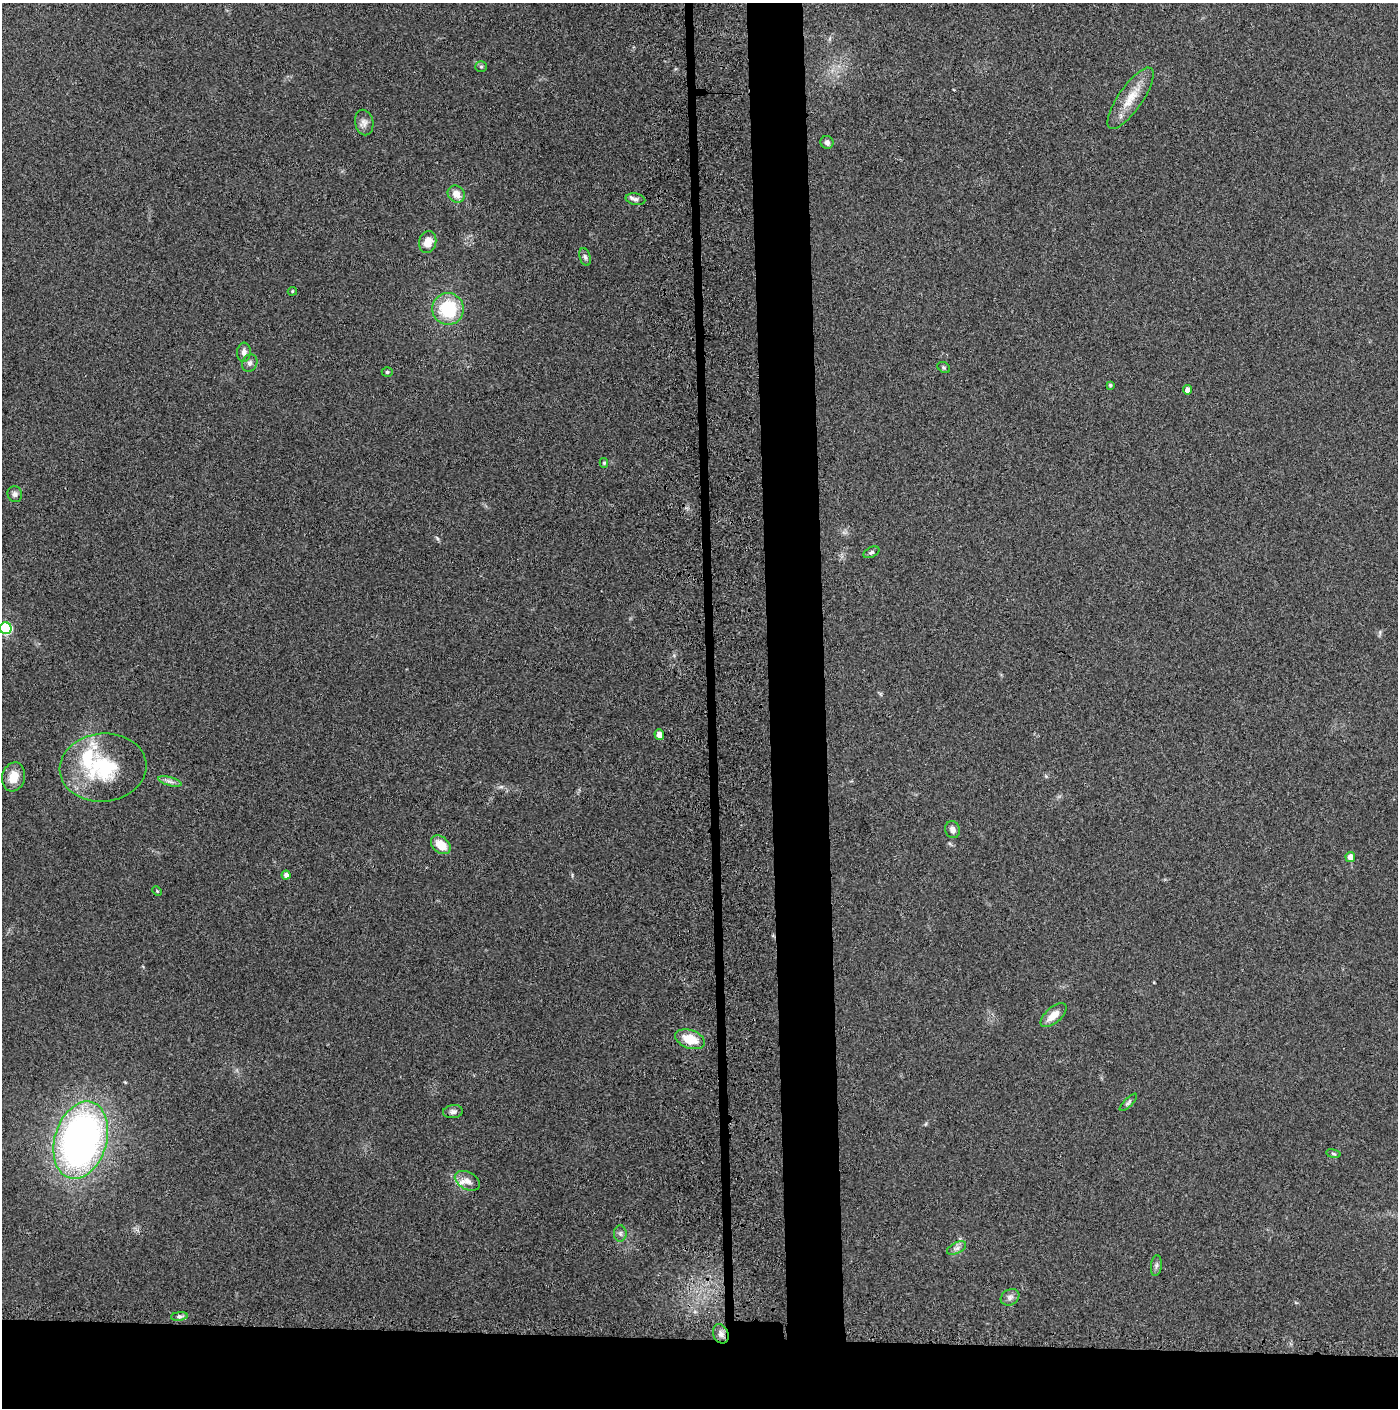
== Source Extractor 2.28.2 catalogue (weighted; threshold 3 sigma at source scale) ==
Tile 8 of 3 x 3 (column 2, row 3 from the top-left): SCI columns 1504-2899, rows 19-1424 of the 4358 x 4256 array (HDU 1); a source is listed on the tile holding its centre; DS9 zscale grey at full resolution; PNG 1400 x 1410 px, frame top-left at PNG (2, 3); each listed source drawn as its Kron ellipse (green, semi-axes under 4 px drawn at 4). Shown black and unused: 9% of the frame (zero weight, under 3 of 4 exposures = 6% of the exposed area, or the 3 px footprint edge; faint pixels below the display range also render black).
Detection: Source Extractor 2.28.2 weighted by HDU 2 'WHT'; one run over the whole footprint, this tile lists its part. Background 0.0699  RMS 0.0076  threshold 0.0342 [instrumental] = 3 sigma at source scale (4.5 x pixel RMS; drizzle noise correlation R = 1.50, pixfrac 1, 0.05/0.05 arcsec/px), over >= 5 px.
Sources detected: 43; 1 inside a brighter listed object's ellipse — not listed separately; the other 42 listed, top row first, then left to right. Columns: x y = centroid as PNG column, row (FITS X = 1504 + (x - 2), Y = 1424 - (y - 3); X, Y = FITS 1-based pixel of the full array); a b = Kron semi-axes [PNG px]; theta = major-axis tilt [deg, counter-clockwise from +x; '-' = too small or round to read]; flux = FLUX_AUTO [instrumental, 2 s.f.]
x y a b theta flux
481 67 6 5 - 1.2
1130 98 36 12 55 17
364 122 13 9 -78 3.9
827 142 6 6 - 2.8
456 194 9 8 - 6.3
636 199 10 6 -10 2.3
428 242 11 8 76 9.3
585 257 9 5 -74 1.8
292 291 5 4 - 1.1
448 309 16 16 - 39
244 352 9 7 84 3
250 363 9 7 63 2.3
944 367 7 5 -34 1.2
387 372 5 4 - 1.1
1110 385 4 4 - 0.87
1187 390 4 4 - 4.2
604 463 5 4 - 1.1
15 494 8 7 - 2.4
871 552 8 5 26 1.6
6 628 6 6 - 77
659 735 5 4 - 5.4
103 768 43 34 4 59
13 777 15 11 74 10
170 781 12 3 -15 2.5
953 830 8 7 - 3.3
441 845 11 8 -40 12
1350 857 5 4 - 6.4
286 875 4 4 - 3.4
157 891 5 3 - 0.68
1054 1015 16 8 41 8.9
690 1039 15 9 -20 16
1128 1102 11 4 45 1.6
453 1112 10 6 7 2.7
81 1140 40 26 73 340
1333 1154 7 3 -10 1.1
467 1181 13 8 -29 5.9
620 1233 8 6 -90 2
957 1248 10 5 26 2.6
1156 1266 10 5 84 2
1010 1297 10 7 31 3
179 1316 8 4 7 1.9
721 1334 10 7 -66 3.6
Isophote crosses this tile's border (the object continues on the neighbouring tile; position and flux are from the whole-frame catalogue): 1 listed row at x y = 6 628